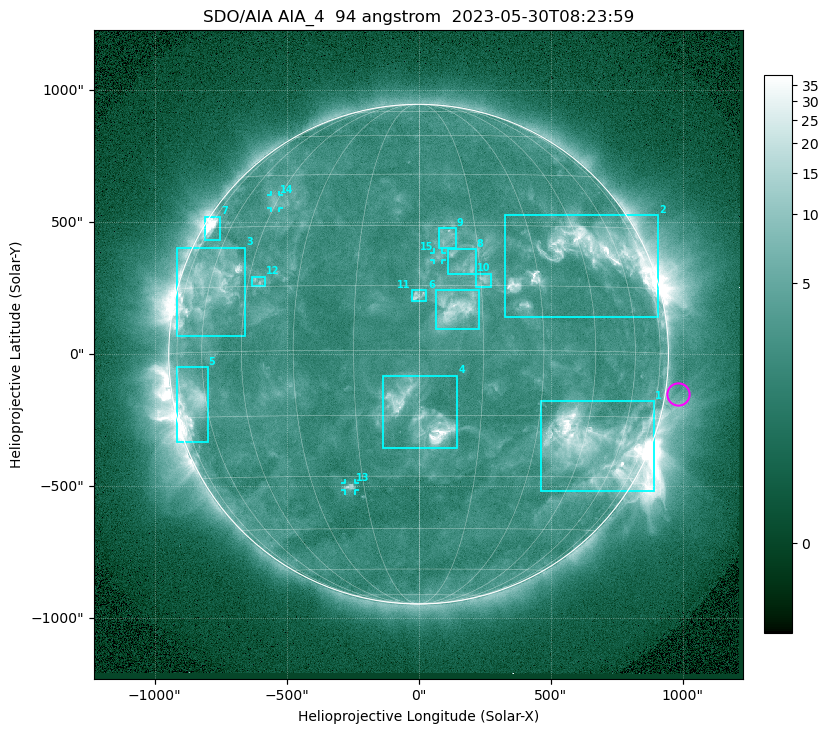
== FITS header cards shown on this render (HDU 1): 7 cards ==
TELESCOP= 'SDO/AIA '           / For AIA: SDO/AIA
INSTRUME= 'AIA_4   '           / For AIA: AIA_ATA1, AIA_ATA2, AIA_ATA3 or AIA_AT
WAVELNTH=                   94 / [angstrom] Wavelength
WAVEUNIT= 'angstrom'           / Wavelength unit: angstrom
DATE-OBS= '2023-05-30T08:23:59.130' / [ISO] Date when observation started; ISO 8
CTYPE1  = 'HPLN-TAN'           / CTYPE1: HPLN
CTYPE2  = 'HPLT-TAN'           / CTYPE2: HPLT

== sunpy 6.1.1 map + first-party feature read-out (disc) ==
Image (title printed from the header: SDO/AIA AIA_4  94 angstrom  2023-05-30T08:23:59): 1024 x 1024 px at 2.4 arcsec/px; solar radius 947 arcsec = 394 px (full disc in frame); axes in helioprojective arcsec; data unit not stated in the header (colour bar unlabelled)
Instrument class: DISC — disc imager (sunpy class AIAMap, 94 A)
Bright regions (active regions / flare kernels): reference = the median radial profile (limb darkening/brightening removed); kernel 9 px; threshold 5 sigma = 3.88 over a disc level ~2.54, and >= 1.15x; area >= 12 px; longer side >= 9 px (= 22 arcsec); searched inside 0.97 R_sun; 15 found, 15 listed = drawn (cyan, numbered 1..; 3 of them under ~33 arcsec drawn as corner ticks so the feature stays visible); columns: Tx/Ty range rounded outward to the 5 arcsec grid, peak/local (2 s.f.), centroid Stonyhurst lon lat
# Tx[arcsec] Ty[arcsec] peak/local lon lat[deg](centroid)
1 465..895 -520..-175 12 +49 -22
2 325..910 140..525 12 +47 +23
3 -915..-655 70..405 6.4 -60 +15
4 -135..150 -355..-80 14 +1 -15
5 -920..-800 -335..-50 7.1 -68 -11
6 65..230 90..245 6.5 +9 +10
7 -810..-750 430..520 11 -71 +30
8 110..215 300..400 4 +11 +20
9 75..145 400..480 3.5 +7 +27
10 215..275 255..305 4.7 +16 +16
11 -30..30 200..245 4.6 +0 +13
12 -630..-580 260..295 3.4 -42 +16
13 -280..-240 -515..-490 4.6 -19 -33
14 -560..-530 555..605 3.1 -46 +37
15 60..90 355..385 3.2 +5 +22
Off-limb structures (1.02-1.3 R_sun): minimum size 162 px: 2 found; the strongest spans PA ~225..310 deg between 1.02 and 1.3 R_sun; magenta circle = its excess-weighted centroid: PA ~260 deg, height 1.05 R_sun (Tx ~985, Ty ~-150 arcsec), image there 1.5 x the reference